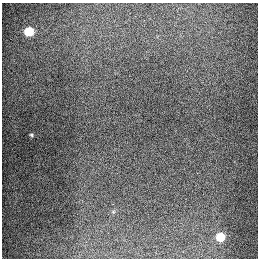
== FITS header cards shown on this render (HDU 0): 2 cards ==
NAXIS1  =                  256
NAXIS2  =                  256

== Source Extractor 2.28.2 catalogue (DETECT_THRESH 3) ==
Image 256 x 256 px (HDU 0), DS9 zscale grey, 1 PNG px = 1 image px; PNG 260 x 260 px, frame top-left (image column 1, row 256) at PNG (2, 3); no overlay
Background 1290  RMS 26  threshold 79.3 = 3 sigma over >= 5 px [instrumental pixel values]
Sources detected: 4; all 4 listed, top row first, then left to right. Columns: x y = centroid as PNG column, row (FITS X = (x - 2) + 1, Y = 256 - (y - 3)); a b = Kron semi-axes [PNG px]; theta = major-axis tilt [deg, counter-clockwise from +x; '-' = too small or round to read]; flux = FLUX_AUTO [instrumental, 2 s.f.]
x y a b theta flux
29 31 6 5 - 94000
31 135 4 3 - 2400
113 204 3 2 - 2200
220 237 6 5 - 71000